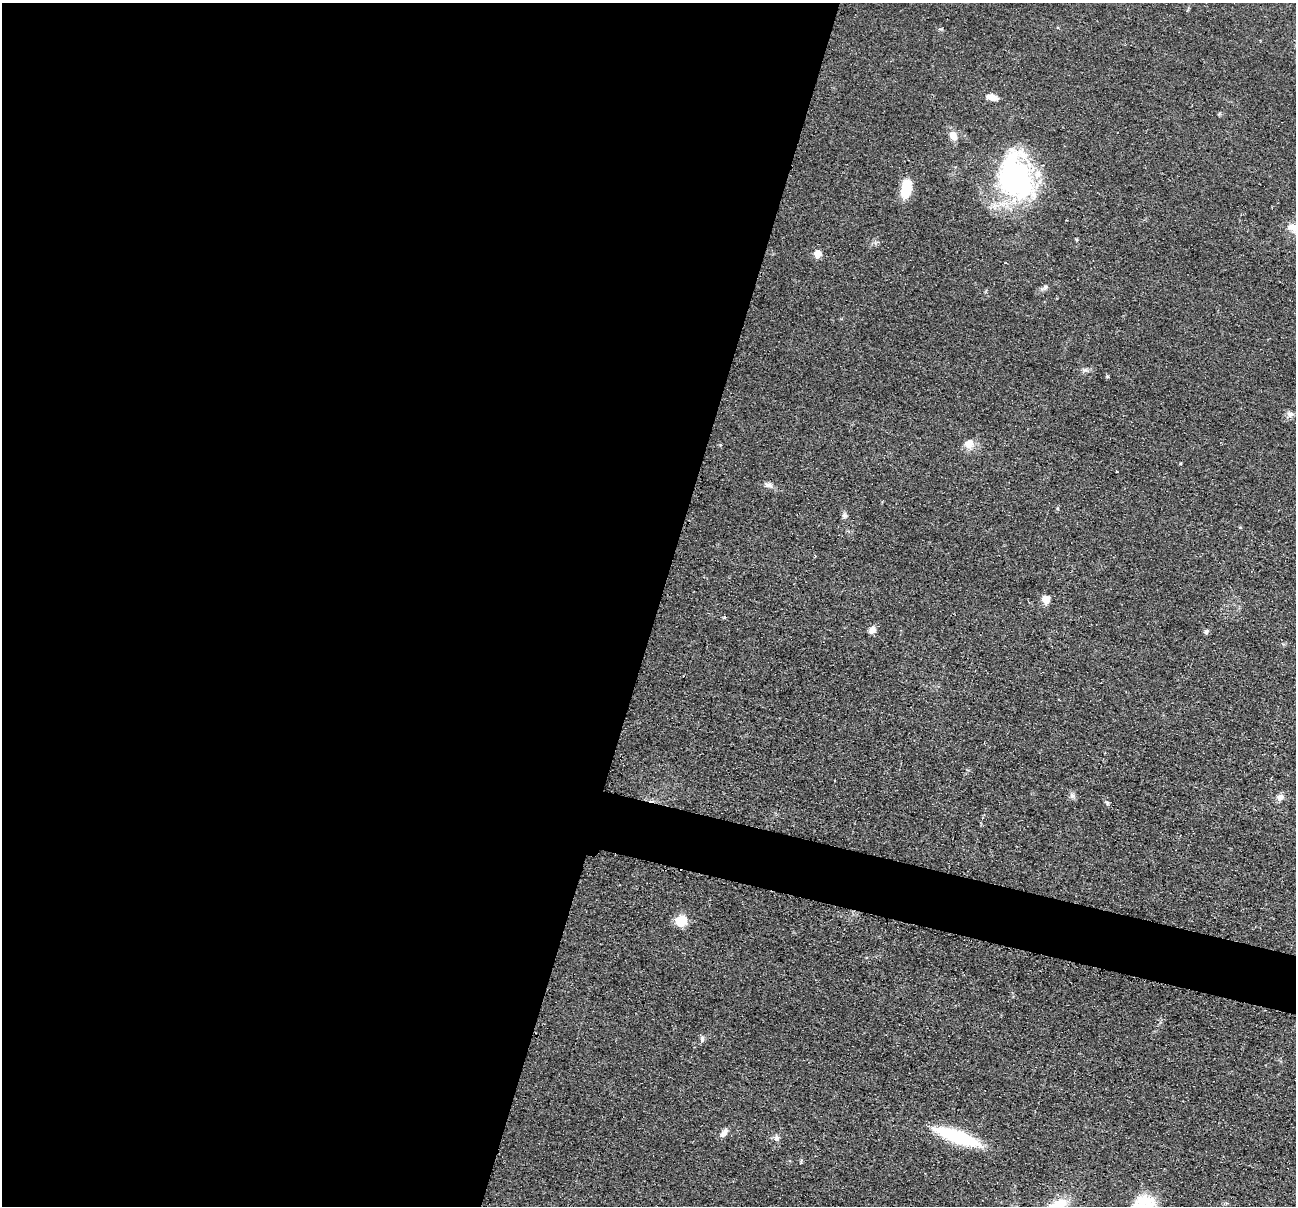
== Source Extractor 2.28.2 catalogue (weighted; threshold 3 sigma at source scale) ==
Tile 5 of 4 x 4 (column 1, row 2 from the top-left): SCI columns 10-1303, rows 2665-3868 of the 5193 x 5209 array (HDU 1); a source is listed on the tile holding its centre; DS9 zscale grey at full resolution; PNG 1298 x 1208 px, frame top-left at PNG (2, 3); no overlay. Shown black and unused: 53% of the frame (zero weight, under 2 of 3 exposures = <1% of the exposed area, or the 3 px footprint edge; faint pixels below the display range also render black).
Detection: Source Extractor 2.28.2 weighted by HDU 2 'WHT'; one run over the whole footprint, this tile lists its part. Background 0.0456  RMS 0.0085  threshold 0.0382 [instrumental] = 3 sigma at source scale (4.5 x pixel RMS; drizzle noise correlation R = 1.50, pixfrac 1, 0.05/0.05 arcsec/px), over >= 5 px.
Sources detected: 26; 1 inside a brighter object's white glare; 1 cosmic-ray / hot-pixel residue — not listed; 1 inside a brighter listed object's ellipse — not listed separately; the other 23 listed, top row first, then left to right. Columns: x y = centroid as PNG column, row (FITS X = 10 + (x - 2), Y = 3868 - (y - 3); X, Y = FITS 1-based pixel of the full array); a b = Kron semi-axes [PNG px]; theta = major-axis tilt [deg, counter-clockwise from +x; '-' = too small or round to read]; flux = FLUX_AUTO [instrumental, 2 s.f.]
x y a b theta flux
992 97 12 6 -12 7.3
953 135 10 8 -66 7.5
1013 180 49 34 -59 130
906 188 21 11 79 20
1295 228 15 10 -21 10
817 253 5 5 - 17
1290 414 9 8 - 3.6
969 443 12 10 27 8.1
1180 463 3 3 - 0.86
768 485 12 6 -15 3.2
845 515 7 6 - 2.1
1046 599 9 8 - 8.2
724 617 4 3 - 1.7
872 630 9 7 56 4.8
1206 631 6 6 - 2
1072 796 7 6 - 2.2
1280 797 9 8 - 4
1107 803 7 4 -71 1.5
681 921 12 10 44 15
702 1039 7 5 72 2
724 1133 11 7 53 4
957 1137 48 12 -20 58
777 1138 8 6 -76 3
Isophote crosses this tile's border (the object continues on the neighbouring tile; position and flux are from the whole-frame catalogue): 1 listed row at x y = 1295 228